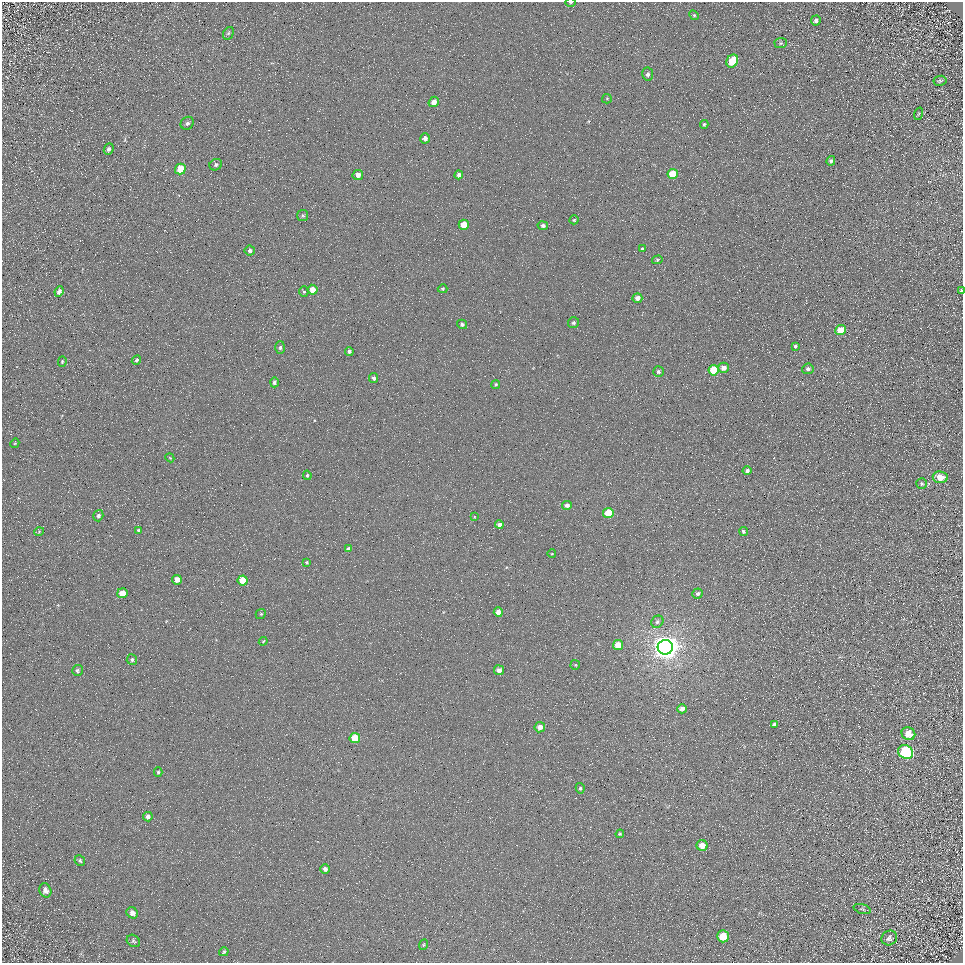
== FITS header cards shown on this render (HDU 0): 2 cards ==
NAXIS1  =                  961
NAXIS2  =                  961

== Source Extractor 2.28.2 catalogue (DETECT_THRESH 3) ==
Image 961 x 961 px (HDU 0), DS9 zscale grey, 1 PNG px = 1 image px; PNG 965 x 965 px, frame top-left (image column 1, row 961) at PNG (2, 2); each listed source drawn as its Kron ellipse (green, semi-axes under 4 px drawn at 4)
Background 4.72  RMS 8.5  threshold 25.6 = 3 sigma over >= 5 px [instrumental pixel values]
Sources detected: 101; all 101 listed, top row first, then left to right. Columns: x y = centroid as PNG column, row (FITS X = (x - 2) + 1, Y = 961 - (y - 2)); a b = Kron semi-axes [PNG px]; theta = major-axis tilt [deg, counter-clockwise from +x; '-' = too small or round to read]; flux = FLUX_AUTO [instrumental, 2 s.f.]
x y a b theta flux
571 2 5 2 - 740
694 15 5 4 - 700
816 21 5 4 - 1400
228 33 7 5 59 1100
781 43 6 5 - 960
732 61 7 5 60 15000
648 74 6 5 - 1400
940 81 6 5 - 1000
607 99 5 4 - 720
434 102 5 5 - 4800
918 114 6 4 70 660
187 123 7 6 - 1700
704 124 4 4 - 940
425 138 5 5 - 2900
109 149 6 4 66 1500
831 161 5 4 - 1300
216 165 6 5 - 1200
180 169 5 5 - 12000
673 174 5 5 - 16000
358 175 5 5 - 4200
459 175 4 4 - 2400
303 216 5 5 - 990
574 220 4 4 - 730
464 225 5 5 - 11000
543 226 5 4 - 1800
642 249 3 3 - 960
250 250 5 5 - 1600
657 260 5 4 - 740
443 289 5 4 - 700
313 290 5 5 - 6900
59 291 5 4 - 2100
961 291 4 3 - 720
304 292 5 4 - 840
637 298 5 4 - 3400
573 323 5 5 - 1300
462 324 5 4 - 1500
841 330 5 5 - 12000
795 346 4 3 - 1200
280 347 6 5 - 1200
349 351 4 4 - 1700
136 360 5 3 - 920
62 361 5 4 - 740
724 368 5 5 - 3300
808 369 6 5 - 2200
714 370 5 5 - 21000
658 372 5 5 - 1300
374 378 5 4 - 1400
274 382 5 4 - 1400
496 384 4 4 - 870
15 443 5 3 - 550
170 458 4 3 - 490
747 471 4 4 - 1700
307 475 5 3 - 780
940 477 7 6 - 8000
922 484 5 5 - 880
567 505 5 4 - 2100
608 513 5 5 - 17000
98 516 6 5 - 1600
474 517 3 2 - 360
499 525 4 4 - 2500
139 530 3 3 - 740
743 531 4 4 - 1200
39 532 5 3 - 550
349 549 4 4 - 2200
552 554 4 3 - 450
307 562 3 2 - 530
177 580 5 5 - 4700
243 580 5 5 - 14000
122 593 5 5 - 7000
697 593 5 5 - 1500
498 612 4 4 - 5100
261 614 5 4 - 630
657 622 6 5 - 1500
263 641 4 3 - 570
618 645 5 5 - 10000
665 647 7 7 - 810000
132 660 5 5 - 1200
575 665 5 4 - 690
77 670 6 5 - 1300
499 670 5 5 - 3500
682 709 5 4 - 3500
775 724 4 3 - 1400
540 727 5 5 - 4300
908 734 7 6 - 8700
355 738 5 5 - 12000
906 752 8 6 -28 72000
158 772 5 4 - 750
580 788 5 4 - 1000
148 817 5 4 - 1700
620 834 4 3 - 580
702 846 5 5 - 7100
80 861 6 5 - 970
325 869 5 5 - 1900
45 890 7 5 -67 2600
862 909 9 4 -16 970
132 913 6 5 - 2900
723 936 6 5 - 12000
889 938 8 7 - 2000
133 941 7 5 -37 1100
423 945 5 3 - 570
224 952 5 4 - 850
At the frame edge (FLAGS 8, measured only in part): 2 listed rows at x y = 571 2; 961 291